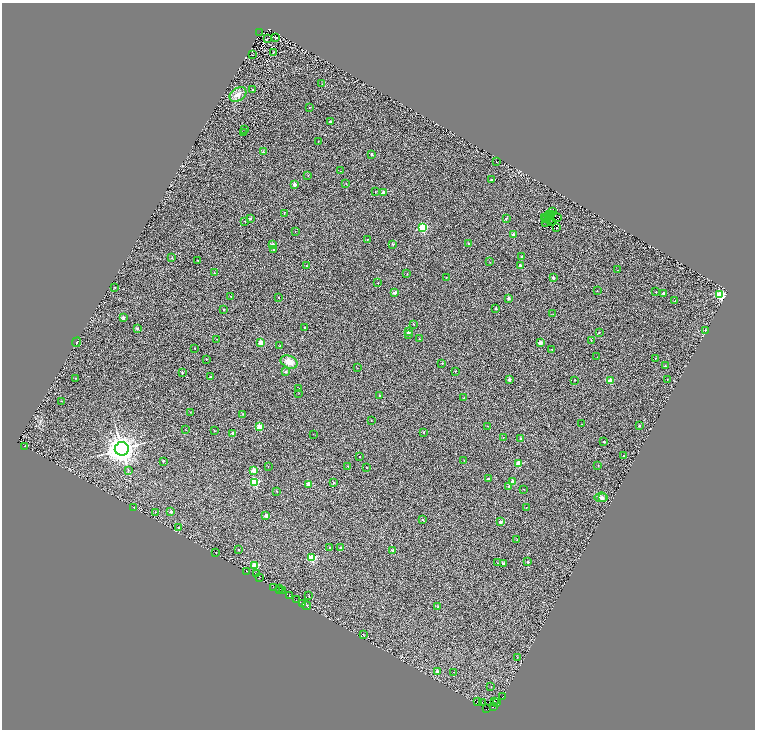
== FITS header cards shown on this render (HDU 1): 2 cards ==
NAXIS1  =                 1505
NAXIS2  =                 1455

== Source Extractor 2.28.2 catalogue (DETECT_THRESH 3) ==
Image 1505 x 1455 px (HDU 1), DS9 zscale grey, zoomed out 1/2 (1 PNG px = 2 x 2 image px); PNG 757 x 732 px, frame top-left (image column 1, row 1454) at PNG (2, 3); each listed source drawn as its Kron ellipse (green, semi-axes under 4 px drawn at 4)
Background 0.915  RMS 1.7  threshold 5.06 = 3 sigma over >= 5 px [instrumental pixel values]
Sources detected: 262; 71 cannot appear on this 1/2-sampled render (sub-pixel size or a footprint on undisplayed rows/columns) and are neither listed nor drawn; the other 191 listed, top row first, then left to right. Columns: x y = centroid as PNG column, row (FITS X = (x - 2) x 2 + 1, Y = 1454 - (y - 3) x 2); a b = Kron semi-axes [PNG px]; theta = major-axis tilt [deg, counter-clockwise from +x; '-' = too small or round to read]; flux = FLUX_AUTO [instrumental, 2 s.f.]
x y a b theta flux
260 32 2 1 - 1300
276 37 3 1 - 150
267 39 3 2 - 130
273 52 2 2 - 270
253 54 2 1 - 72
322 84 2 2 - 170
253 90 2 2 - 350
238 94 9 6 35 2000
309 107 2 2 - 250
330 121 2 2 - 1300
244 129 2 1 - 110
244 132 2 2 - 250
318 142 2 1 - 170
263 152 2 2 - 710
371 154 2 2 - 1200
496 162 2 2 - 300
340 171 2 1 - 74
308 175 2 1 - 180
492 180 2 2 - 190
346 183 2 2 - 100
295 185 2 2 - 3800
375 192 2 2 - 150
384 192 2 2 - 3500
553 211 2 1 - 68
284 213 2 2 - 190
552 214 2 1 - 97
550 215 5 1 - 150
545 217 3 1 - 220
549 217 2 1 - 180
557 217 2 1 - 28
250 218 2 2 - 900
506 218 2 2 - 580
545 220 3 1 - 170
549 220 2 1 - 99
551 221 2 1 - 48
245 222 2 1 - 130
546 223 4 1 - 180
557 227 2 1 - 140
422 228 3 3 - 35000
295 232 2 1 - 92
513 235 2 2 - 3100
367 239 2 2 - 240
468 243 2 2 - 570
272 244 2 2 - 2700
393 244 2 2 - 210
274 250 2 2 - 480
522 257 2 2 - 580
172 258 2 2 - 240
198 260 2 2 - 320
490 262 2 1 - 94
306 266 2 2 - 680
520 266 2 2 - 2900
618 270 2 1 - 78
214 273 2 2 - 320
407 274 2 2 - 200
553 277 2 2 - 1600
446 278 2 1 - 160
378 283 2 2 - 360
115 288 2 2 - 350
597 291 2 1 - 150
656 292 2 2 - 290
394 293 2 2 - 3100
663 293 2 2 - 1800
720 295 3 3 - 39000
231 296 2 2 - 280
279 297 2 2 - 210
508 298 2 2 - 2100
675 301 2 1 - 96
496 308 2 2 - 840
223 310 2 2 - 370
553 314 2 1 - 180
123 317 2 2 - 2200
414 324 2 2 - 400
304 328 2 1 - 160
137 329 2 2 - 1700
705 331 3 2 - 150
409 332 2 2 - 2700
599 332 2 2 - 320
408 334 2 2 - 770
217 339 2 1 - 82
419 339 2 2 - 140
591 340 2 2 - 150
76 342 5 3 - 460
261 342 2 2 - 7100
540 342 2 2 - 2800
280 346 2 2 - 330
195 348 2 1 - 180
552 349 2 2 - 250
597 357 2 2 - 110
655 358 2 2 - 220
206 359 2 2 - 350
289 362 9 6 -25 2900
442 363 2 2 - 370
665 366 2 2 - 720
357 368 2 1 - 80
455 371 2 2 - 220
285 372 2 2 - 1200
182 373 2 2 - 480
210 377 2 2 - 1400
76 378 2 2 - 200
509 379 2 2 - 2400
667 379 2 1 - 80
574 380 2 2 - 270
610 380 2 2 - 4800
299 388 2 1 - 93
299 393 2 1 - 100
379 395 2 2 - 700
464 398 2 2 - 360
61 401 2 1 - 95
190 412 2 1 - 170
243 414 2 2 - 350
371 421 2 1 - 83
582 424 2 2 - 150
488 426 2 2 - 150
639 426 2 2 - 680
260 427 2 2 - 8900
185 429 2 1 - 85
214 430 2 2 - 430
424 432 3 2 - 150
232 433 2 2 - 1200
313 434 2 1 - 73
503 437 2 2 - 140
520 438 2 2 - 1500
604 441 2 2 - 430
24 446 2 1 - 600
122 449 7 6 - 300000
624 455 2 2 - 410
360 456 2 2 - 200
163 461 2 2 - 980
464 461 2 1 - 130
518 463 2 2 - 9500
268 466 2 1 - 62
348 466 2 2 - 260
598 466 2 2 - 290
366 467 2 2 - 340
128 470 3 2 - 200
254 470 2 2 - 4900
488 479 2 2 - 120
255 482 3 3 - 26000
513 482 2 2 - 4700
334 483 2 2 - 450
308 484 2 2 - 3900
508 486 2 2 - 390
524 489 2 1 - 110
277 491 2 2 - 230
601 497 6 5 - 820
603 498 4 3 - 460
133 507 2 2 - 880
526 507 2 1 - 210
171 511 2 2 - 1800
155 512 2 1 - 120
266 516 2 2 - 4100
422 519 2 2 - 240
500 522 2 2 - 2500
178 527 2 2 - 360
517 539 2 2 - 160
329 548 2 2 - 570
340 548 2 2 - 2400
239 549 2 1 - 170
393 550 2 2 - 1700
216 552 2 1 - 200
312 558 3 3 - 18000
528 561 2 2 - 750
498 563 2 2 - 260
503 564 2 2 - 2100
255 566 3 2 - 14000
247 571 2 1 - 830
257 574 2 1 - 480
260 577 2 1 - 510
273 587 2 1 - 140
280 589 2 1 - 300
282 590 2 1 - 1000
280 591 2 1 - 280
289 595 3 1 - 210
309 596 2 2 - 120
296 600 2 1 - 250
302 604 2 1 - 170
306 606 4 2 - 750
438 607 2 2 - 1200
363 634 2 2 - 100
517 657 2 2 - 130
438 672 2 2 - 3000
453 672 2 1 - 80
491 686 2 2 - 130
503 696 2 1 - 450
477 702 2 1 - 85
482 702 2 1 - 290
494 702 4 2 - 8400
496 703 3 1 - 1700
494 707 3 1 - 450
486 708 2 1 - 3000
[71 sub-pixel or undisplayed-footprint detections neither listed nor drawn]